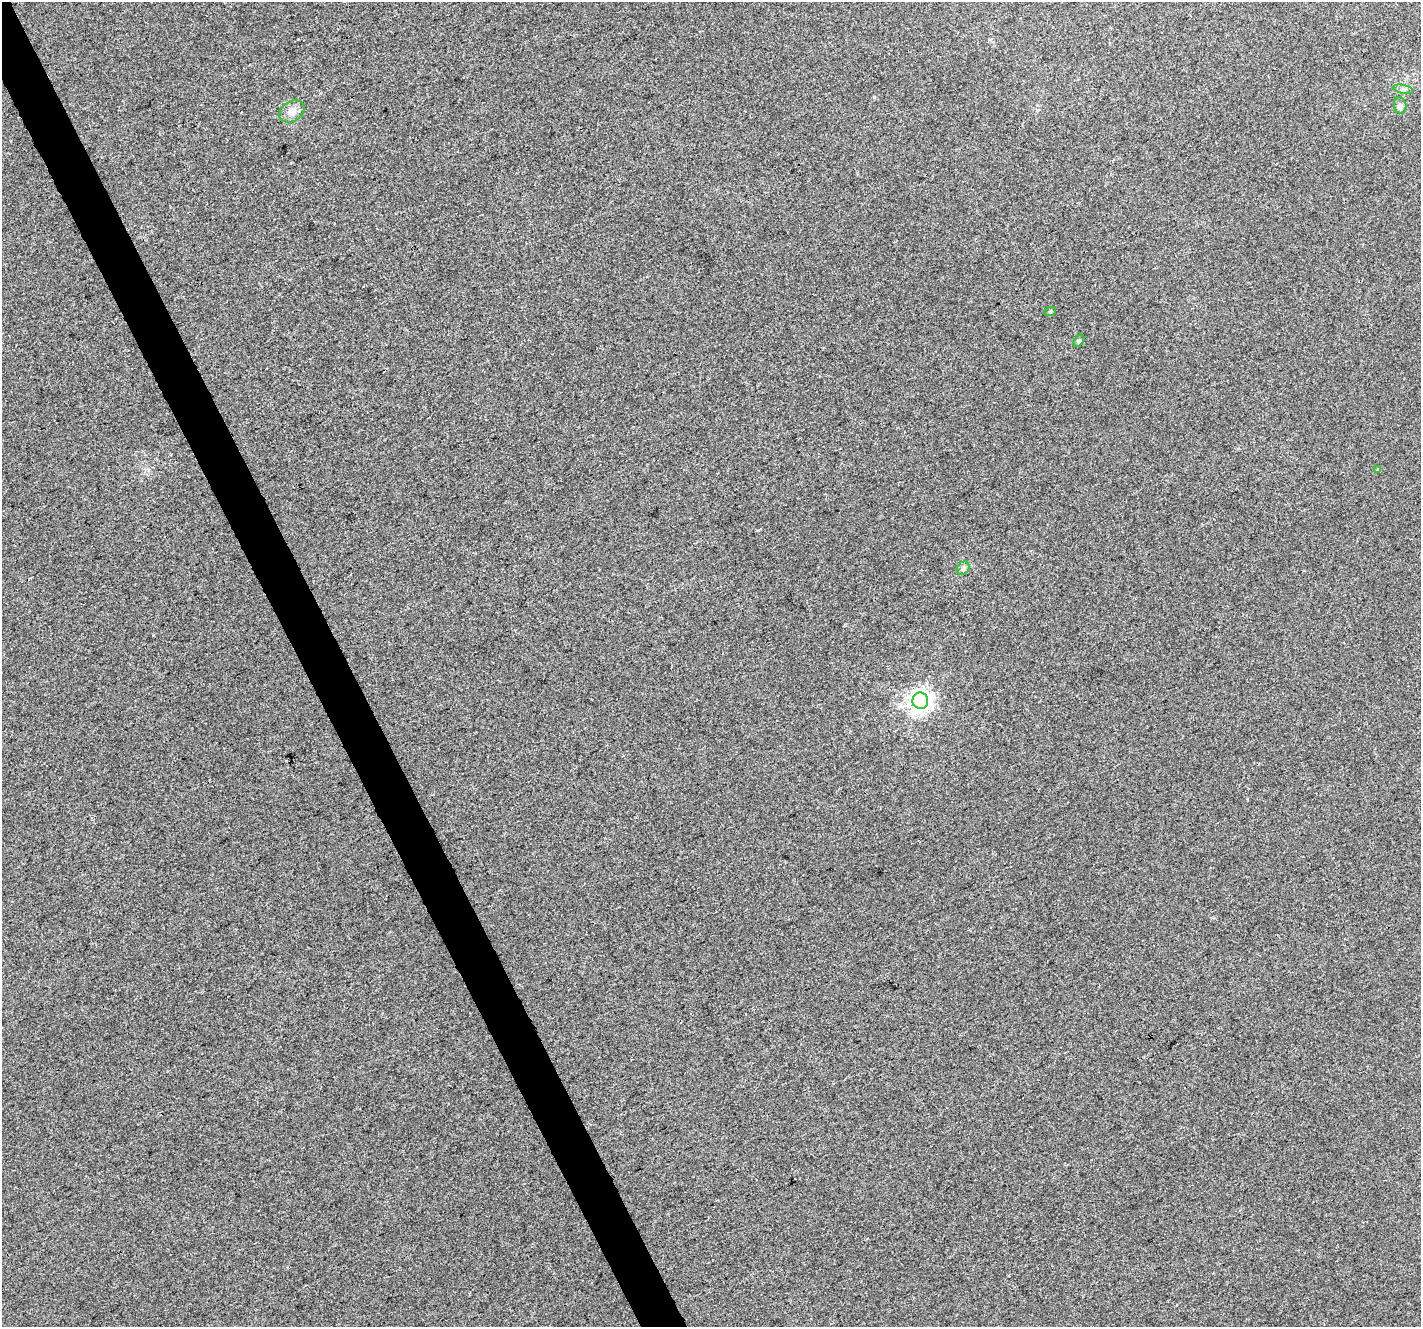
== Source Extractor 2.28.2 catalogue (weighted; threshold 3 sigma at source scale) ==
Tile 11 of 4 x 4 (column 3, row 3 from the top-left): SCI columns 2840-4258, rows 1477-2801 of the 5679 x 5544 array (HDU 1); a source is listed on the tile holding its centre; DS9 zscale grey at full resolution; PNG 1423 x 1329 px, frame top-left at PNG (2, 2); each listed source drawn as its Kron ellipse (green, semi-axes under 4 px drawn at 4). Shown black and unused: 3% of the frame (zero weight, under 3 of 4 exposures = <1% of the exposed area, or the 3 px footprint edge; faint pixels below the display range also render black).
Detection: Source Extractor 2.28.2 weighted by HDU 2 'WHT'; one run over the whole footprint, this tile lists its part. Background 0.00276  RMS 0.0037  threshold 0.0166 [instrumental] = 3 sigma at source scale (4.5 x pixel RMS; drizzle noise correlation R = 1.50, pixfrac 1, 0.0396/0.0396 arcsec/px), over >= 5 px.
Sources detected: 8; all 8 listed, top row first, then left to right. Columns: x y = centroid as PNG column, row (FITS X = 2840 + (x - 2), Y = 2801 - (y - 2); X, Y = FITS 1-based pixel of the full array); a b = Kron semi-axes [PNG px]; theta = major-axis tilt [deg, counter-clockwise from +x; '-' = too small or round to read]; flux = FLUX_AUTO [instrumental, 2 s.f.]
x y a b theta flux
1403 89 10 3 -11 0.77
1400 105 8 6 -76 1
292 111 13 10 32 3
1050 312 6 4 20 0.42
1079 341 7 4 53 0.65
1378 470 3 3 - 1.1
963 568 7 5 46 0.89
920 701 8 8 - 230